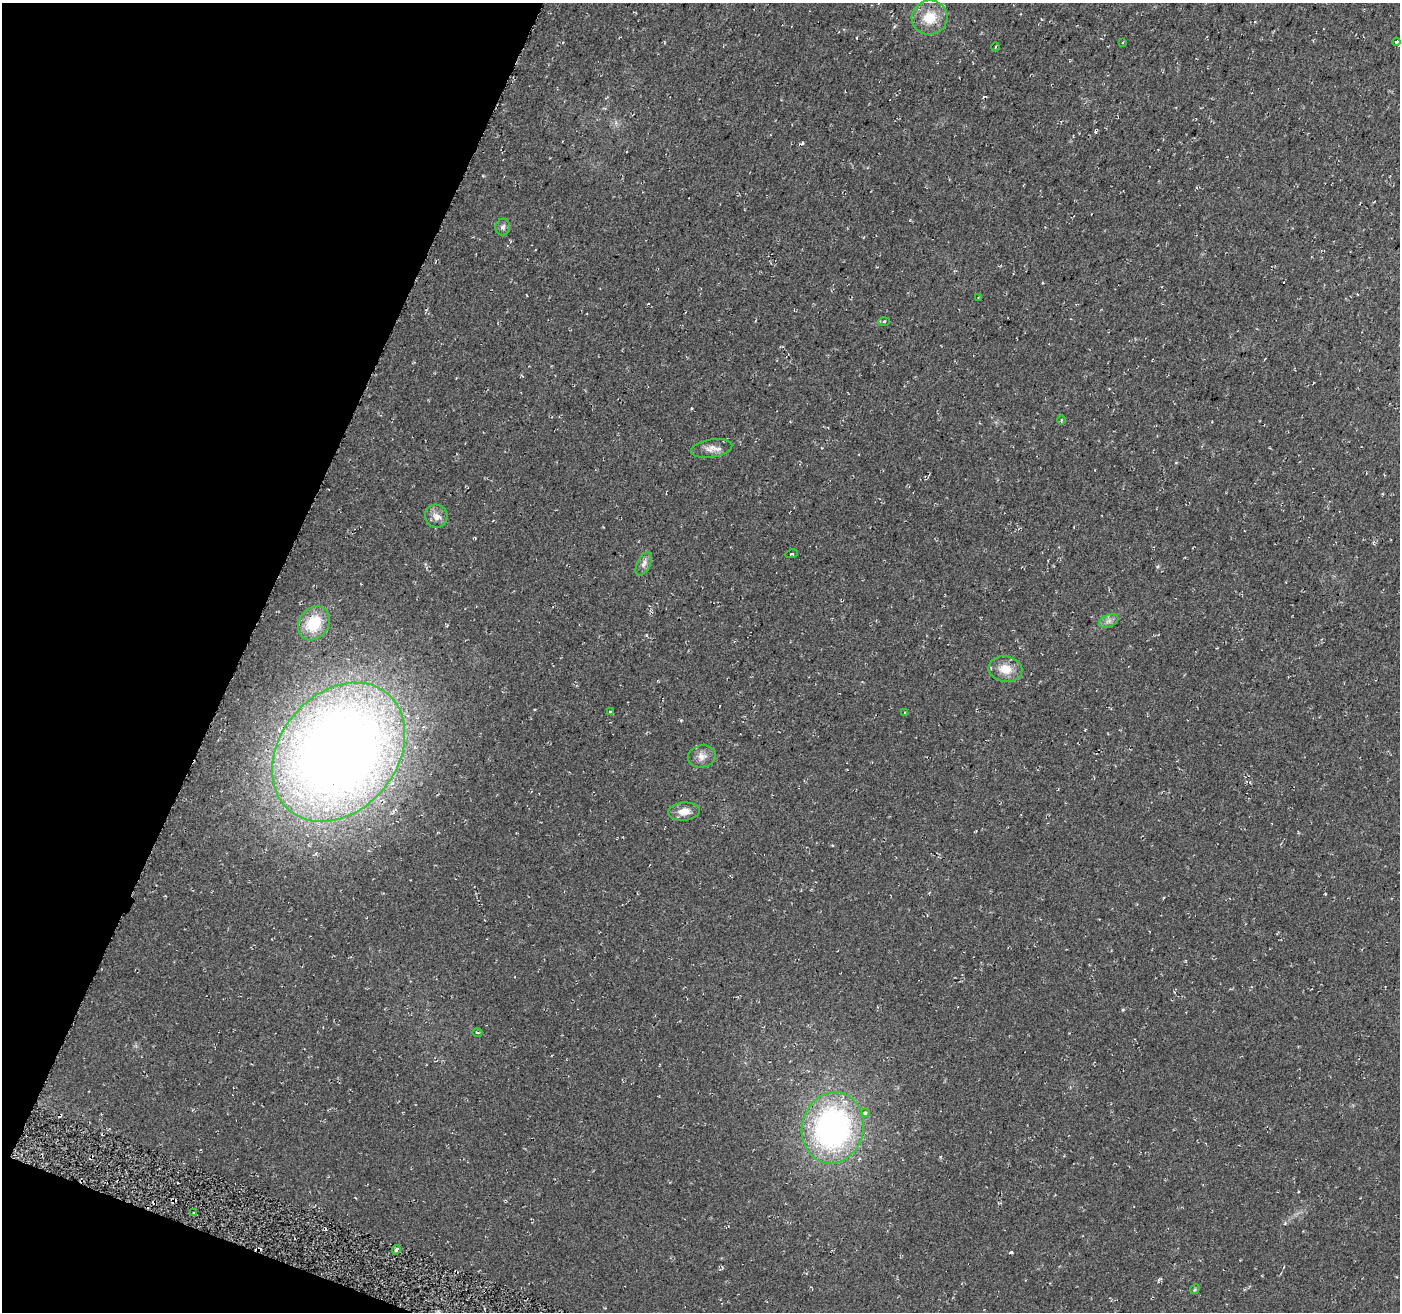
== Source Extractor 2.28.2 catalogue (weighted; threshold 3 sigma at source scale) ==
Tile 9 of 4 x 4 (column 1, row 3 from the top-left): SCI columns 18-1415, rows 1593-2902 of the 5635 x 5788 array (HDU 1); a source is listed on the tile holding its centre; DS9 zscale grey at full resolution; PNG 1402 x 1314 px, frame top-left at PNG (2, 3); each listed source drawn as its Kron ellipse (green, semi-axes under 4 px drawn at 4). Shown black and unused: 19% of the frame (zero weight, under 2 of 3 exposures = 3% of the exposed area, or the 3 px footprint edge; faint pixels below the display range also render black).
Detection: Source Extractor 2.28.2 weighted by HDU 2 'WHT'; one run over the whole footprint, this tile lists its part. Background 0.0483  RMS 0.0062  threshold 0.0278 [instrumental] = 3 sigma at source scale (4.5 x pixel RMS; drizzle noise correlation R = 1.50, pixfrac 1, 0.0396/0.0396 arcsec/px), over >= 5 px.
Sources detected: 27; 1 cosmic-ray / hot-pixel residue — neither listed nor drawn; the other 26 listed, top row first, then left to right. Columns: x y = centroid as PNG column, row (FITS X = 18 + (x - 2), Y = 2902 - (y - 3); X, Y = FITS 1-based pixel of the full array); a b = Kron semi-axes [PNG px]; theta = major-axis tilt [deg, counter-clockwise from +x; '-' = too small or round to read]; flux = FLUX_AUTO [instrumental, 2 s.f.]
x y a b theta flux
930 18 18 17 - 14
1123 42 3 2 - 0.53
1396 42 4 3 - 0.87
995 47 4 3 - 0.51
503 227 8 7 - 1.9
978 298 3 3 - 0.44
884 321 6 4 2 0.81
1061 420 4 3 - 0.58
712 448 21 9 9 5.3
436 516 11 11 - 4.7
792 554 6 3 13 0.72
644 564 13 6 63 2.9
1109 621 10 6 21 2.4
314 623 18 14 55 23
1005 669 17 13 -9 9.6
611 712 3 3 - 4
905 713 3 3 - 0.57
339 752 76 58 50 910
702 756 14 11 10 4.8
684 811 16 9 6 6.1
477 1032 5 2 - 0.73
865 1113 4 4 - 2
833 1128 36 31 77 170
193 1213 4 2 - 0.83
396 1250 5 4 - 1.4
1195 1289 5 4 - 0.68
Unlisted compact peaks at least as high as the median listed source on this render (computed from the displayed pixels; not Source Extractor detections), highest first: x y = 1011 1252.